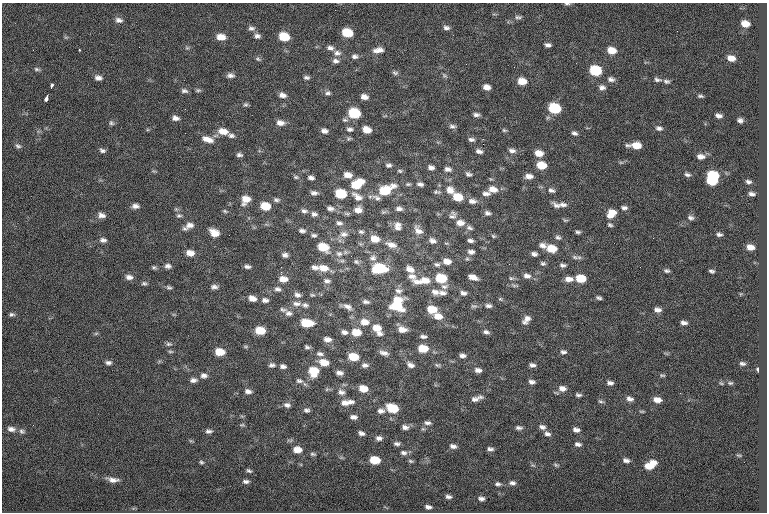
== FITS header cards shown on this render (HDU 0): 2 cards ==
NAXIS1  =                  765
NAXIS2  =                  510

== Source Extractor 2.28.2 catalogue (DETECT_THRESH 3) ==
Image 765 x 510 px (HDU 0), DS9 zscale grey, 1 PNG px = 1 image px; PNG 769 x 514 px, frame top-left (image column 1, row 510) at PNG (2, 3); no overlay
Background -0.784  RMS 9.4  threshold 28.2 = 3 sigma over >= 5 px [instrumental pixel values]
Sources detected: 326; all 326 listed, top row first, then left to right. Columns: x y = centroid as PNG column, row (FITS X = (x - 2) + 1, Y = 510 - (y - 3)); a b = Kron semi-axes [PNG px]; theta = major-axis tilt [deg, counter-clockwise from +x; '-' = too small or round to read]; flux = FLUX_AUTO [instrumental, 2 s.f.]
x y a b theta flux
567 4 8 3 0 1100
517 17 7 6 - 1600
119 20 9 7 -15 2700
745 24 7 5 -11 6200
251 28 9 6 -12 2000
446 28 8 6 -7 2100
677 31 2 2 - 250
347 33 8 6 -13 17000
257 36 8 6 -13 2000
66 37 6 4 17 820
221 37 9 6 -6 6200
284 37 8 6 -15 16000
548 45 6 4 -9 2000
187 48 7 4 -1 930
330 48 10 6 -11 2500
79 50 2 2 - 570
378 50 13 7 8 4200
611 50 9 7 -11 7500
337 53 10 8 -1 3200
355 56 8 6 -1 2100
731 58 7 5 -14 4900
258 59 7 5 -27 1100
335 61 9 6 -6 2300
37 69 8 5 -12 1200
595 70 8 7 - 33000
395 73 8 5 -9 1300
230 75 9 6 -3 2300
444 75 8 5 -30 1100
306 77 7 5 -3 1600
98 78 9 6 -7 2800
611 79 9 6 -10 2300
657 79 10 6 -13 1900
522 81 8 6 -12 8200
666 81 8 6 -12 1600
52 86 4 3 - 1300
486 87 7 5 -13 4000
602 87 9 7 -12 2500
198 90 7 4 9 1100
184 91 9 6 -13 1800
328 93 8 6 12 1700
282 95 8 6 -13 3300
700 96 6 3 -5 1100
364 97 7 5 -11 3600
46 98 7 3 70 3400
245 104 6 6 - 1200
554 108 8 7 - 35000
354 113 8 7 - 29000
476 115 7 4 -3 2000
718 116 6 4 -8 2300
175 118 7 5 -10 2900
345 120 8 5 -9 1300
740 120 5 4 - 1800
111 123 8 6 -44 1400
280 123 10 7 -7 3900
452 126 8 5 -7 1700
659 128 8 5 -14 2000
349 129 7 5 0 1700
367 130 7 5 -17 6700
504 130 7 4 -18 960
223 131 12 7 -13 6500
324 131 7 5 -10 2600
574 133 6 5 - 1800
231 136 8 5 -3 1900
207 139 14 7 -17 5600
471 139 8 5 -9 1900
483 144 2 2 - 2900
636 145 11 5 -3 9700
18 146 9 5 -23 1600
102 150 8 5 -22 1700
479 151 7 4 -15 2300
512 151 10 6 -7 2600
539 153 8 6 -10 6600
239 155 7 5 -4 1700
701 156 9 6 -5 3600
389 165 6 4 2 1500
541 165 8 6 -12 12000
431 168 6 4 -12 2200
448 169 9 6 -8 2300
400 171 7 5 -16 980
468 174 7 5 -24 1700
348 175 9 6 -8 4800
687 175 8 5 -12 1600
529 176 9 6 -3 3700
713 176 8 6 -4 28000
296 177 6 5 - 1000
311 178 6 5 - 2100
360 181 8 5 17 5200
711 181 8 5 -6 18000
748 182 6 4 -13 1600
408 184 7 5 0 1100
420 184 7 5 -9 1900
356 185 11 8 13 13000
393 186 10 7 11 3300
493 189 10 7 -8 5900
450 190 13 10 -47 6200
551 190 9 6 -18 2100
385 191 11 9 18 17000
437 192 9 5 -3 1300
314 193 8 4 -3 2100
341 194 8 6 -10 24000
486 194 11 5 -2 2500
752 194 6 4 -8 1900
357 196 17 8 -36 5500
458 197 8 6 -13 14000
377 198 13 7 -27 2600
246 199 9 8 - 7100
276 200 8 5 -7 1600
472 201 11 7 -7 3500
557 205 12 6 -28 2500
563 205 10 6 -9 2500
135 206 8 6 -3 2700
265 206 8 6 -10 13000
330 208 10 6 -7 2400
624 208 8 6 -3 1900
176 209 5 5 - 940
399 209 9 6 0 2500
358 210 9 7 6 4400
225 211 6 4 -23 960
304 211 8 6 -11 1900
383 212 9 5 17 1300
487 213 7 5 -3 1900
611 213 11 8 50 7600
314 214 8 6 -9 2100
347 214 9 5 -13 1100
101 215 9 6 -18 3100
453 215 9 8 - 2500
179 216 7 5 0 1300
691 218 8 5 -9 1800
565 220 7 4 -7 880
339 223 9 6 -16 2100
460 223 10 7 -5 4600
397 224 11 8 -16 3600
189 225 11 8 12 4200
610 225 7 5 -25 1200
397 228 13 7 -18 3300
469 228 9 6 -18 1800
418 230 13 8 -54 4800
302 231 8 4 -4 1800
361 232 7 6 - 1600
578 232 5 4 - 1300
214 233 9 7 -32 7100
344 234 11 8 -4 3800
719 234 6 4 -11 1600
229 235 3 2 - 500
314 235 7 5 -6 1300
493 236 6 4 -22 880
558 237 8 6 -16 1600
653 238 2 2 - 430
375 239 10 7 -13 8100
103 240 8 6 -8 2200
432 241 10 7 -21 3000
470 241 6 4 -11 1900
446 243 6 3 -18 750
391 245 16 7 -18 5400
542 245 9 7 -5 2900
323 247 9 7 -22 16000
750 247 7 5 -11 4700
552 248 9 6 -11 13000
471 252 8 5 -6 2400
190 253 9 6 -11 5100
339 254 10 9 - 3700
534 254 6 4 -11 2100
285 255 6 5 - 2100
351 256 3 2 - 460
575 257 10 6 -16 1900
373 258 10 9 - 3500
467 259 6 5 - 1000
342 261 8 5 7 1400
447 261 9 7 -5 5100
356 262 8 6 -41 1700
543 263 7 5 -4 1300
437 264 9 6 -4 1900
509 264 2 2 - 920
563 265 8 5 -1 1600
168 266 7 5 -4 2200
154 267 6 5 - 1100
247 267 7 4 -7 1800
315 267 8 6 -3 2600
640 267 3 2 - 490
323 268 11 7 -6 7600
380 268 13 8 -1 30000
410 269 12 8 -35 4900
667 271 7 5 -1 1400
712 271 5 3 - 1300
281 272 2 2 - 4100
412 276 11 8 -8 3600
527 276 9 7 -10 3000
129 277 9 6 -8 2800
473 277 9 5 -18 4700
441 278 9 7 -9 23000
511 278 7 5 -11 1200
581 278 8 6 -8 15000
283 279 9 6 -4 5200
569 279 9 6 -1 4200
327 281 8 6 -11 2200
423 281 24 8 5 11000
144 283 7 5 -8 1200
444 286 11 7 8 2800
169 287 7 5 -20 1300
214 287 9 5 3 2200
278 289 8 6 -12 1900
398 291 11 8 -18 3300
435 292 11 8 -19 3800
442 293 12 7 -2 3300
463 293 8 6 -16 2200
297 295 9 6 -11 2600
312 295 6 5 - 990
252 298 8 6 -18 4500
599 298 6 4 -17 1400
500 299 6 5 - 850
265 300 8 6 -4 2100
397 300 12 7 3 10000
366 302 9 5 -9 1900
297 304 11 7 -1 3100
305 305 9 6 -12 1900
396 306 13 7 -18 17000
474 306 9 6 0 1400
488 306 8 5 -5 1900
347 307 13 7 -30 3500
283 309 9 5 -15 1500
432 309 9 7 -13 11000
658 310 8 6 -8 2900
288 313 9 7 -14 2600
12 314 7 5 9 1400
438 316 10 7 -11 6200
526 320 11 6 52 3800
365 322 11 8 -5 6400
307 323 10 6 -5 19000
684 323 6 4 -7 2300
377 328 10 7 -13 7100
402 329 10 7 -8 5000
260 330 8 6 -9 14000
344 332 8 6 -8 2500
356 332 9 6 -6 11000
486 332 9 5 -11 1800
96 333 6 4 19 820
379 333 9 6 -23 2600
423 336 8 4 -5 1700
327 339 8 6 -4 3400
169 344 8 5 0 1500
246 346 8 4 0 890
307 347 7 5 -12 1400
423 348 9 6 -7 13000
170 352 8 4 0 910
220 352 8 6 -6 11000
563 352 8 6 -6 1900
384 353 11 5 -14 2800
320 354 10 6 -11 2100
462 356 6 5 - 2300
353 357 8 6 -9 15000
324 362 10 7 -14 8400
108 363 8 5 -3 2000
742 363 5 3 - 1400
272 365 9 6 -4 1900
365 365 9 6 -4 2200
410 365 9 6 -24 3000
438 365 7 5 -16 1200
532 365 7 4 -7 2000
283 366 7 5 -11 2200
757 369 3 2 - 830
478 370 8 5 -11 2800
313 371 10 9 - 15000
339 373 8 5 -6 2600
204 375 9 7 -3 2600
662 375 8 4 -10 970
193 380 8 6 1 2400
299 381 10 7 -10 2400
531 382 7 5 -9 2200
610 383 8 5 -10 2100
721 383 6 3 -19 640
730 383 6 4 12 870
562 388 10 7 -5 4100
363 389 8 6 -12 8400
248 391 8 5 -15 2500
341 392 9 7 -15 2700
680 393 3 2 - 510
578 395 7 4 0 1400
476 398 16 6 19 3600
630 399 9 6 -18 2500
657 400 8 5 -10 4800
601 401 8 4 -17 1100
347 402 17 7 8 5700
287 405 9 6 -9 2300
392 408 9 6 -19 20000
307 410 7 5 -5 1700
381 411 9 6 0 2600
642 411 7 3 -8 750
353 417 7 5 -7 2400
427 423 8 5 -5 1900
33 425 2 2 - 310
242 425 8 3 1 820
405 427 8 5 -8 2500
542 427 8 6 -17 2200
519 428 9 5 -6 1800
11 429 9 6 -9 3100
423 429 6 4 -17 870
576 430 7 5 -14 2600
22 431 9 7 -30 1800
208 431 8 5 -4 1900
361 433 6 4 -22 2100
547 434 8 6 -15 2200
379 438 8 6 -6 2300
191 441 6 4 -18 720
397 444 7 5 -3 1700
578 444 8 5 -12 1900
453 446 7 5 -12 2300
297 449 8 6 -3 6200
490 449 7 4 -12 1800
404 453 9 6 -8 2000
313 454 8 5 -9 1100
739 455 7 3 -13 580
375 460 8 6 -8 15000
626 460 7 5 -11 2300
410 461 7 4 -26 1000
201 462 6 4 -17 990
533 465 6 4 -19 830
556 465 7 4 -22 960
650 465 12 7 29 12000
249 471 7 4 -30 1200
112 480 14 7 -15 4000
246 481 8 5 0 1800
512 483 8 5 -1 2000
498 484 7 4 -2 1500
448 497 6 4 -7 1700
481 499 7 4 1 1900
428 507 6 4 -10 2000
At the frame edge (FLAGS 8, measured only in part): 1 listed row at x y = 567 4